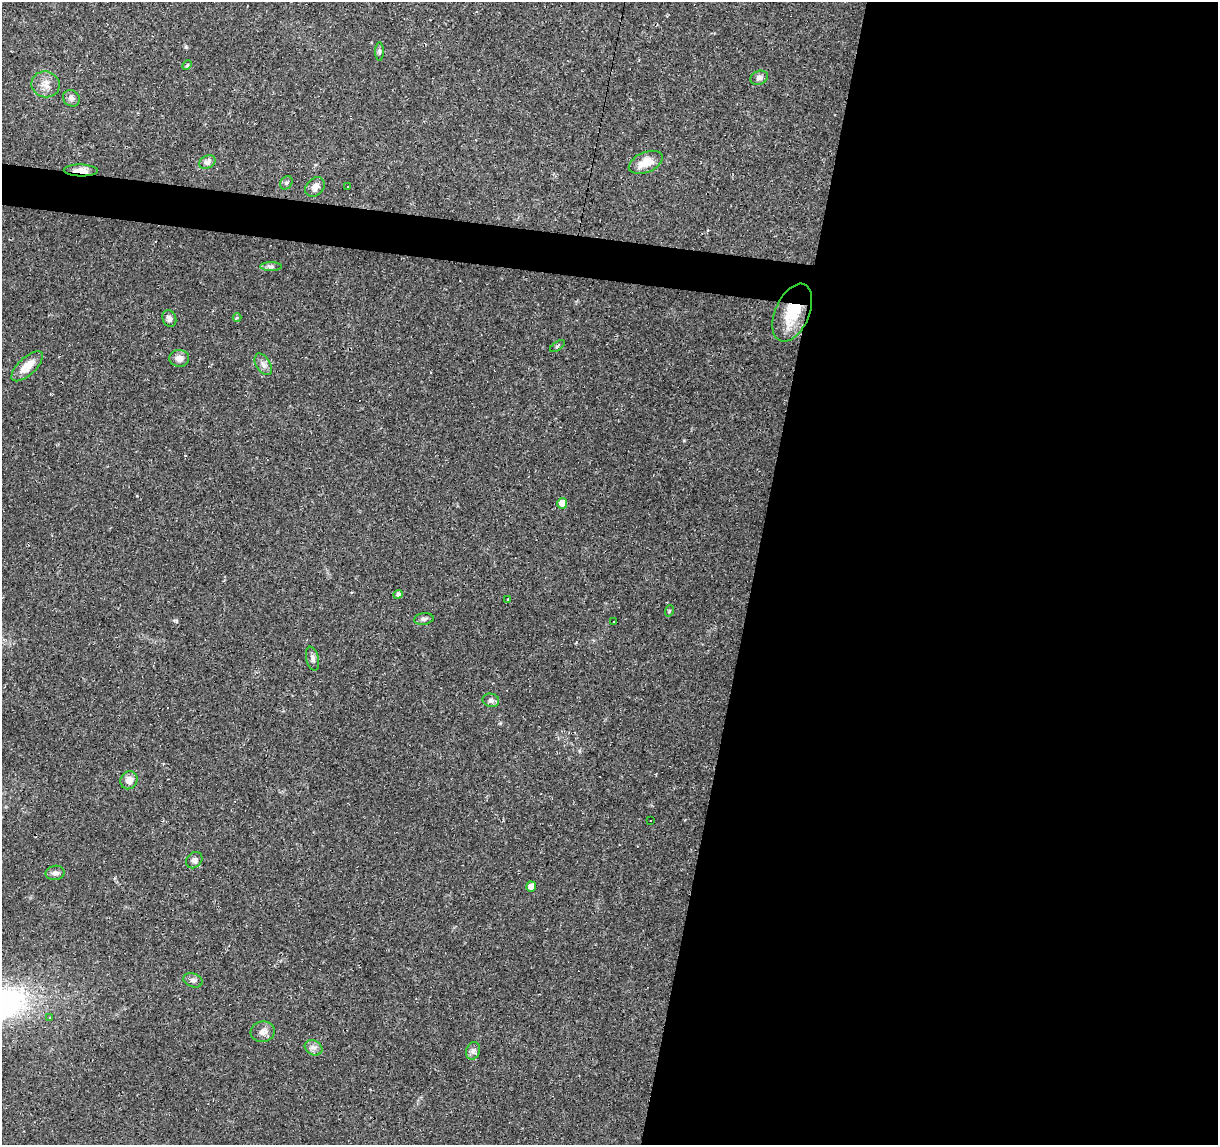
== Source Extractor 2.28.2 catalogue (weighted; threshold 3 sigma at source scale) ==
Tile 12 of 4 x 4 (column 4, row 3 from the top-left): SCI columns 3654-4869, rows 1426-2568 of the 4869 x 5077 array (HDU 1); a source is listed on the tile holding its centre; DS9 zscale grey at full resolution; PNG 1220 x 1147 px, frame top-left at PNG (2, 2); each listed source drawn as its Kron ellipse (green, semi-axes under 4 px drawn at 4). Shown black and unused: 41% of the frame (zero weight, under 2 of 3 exposures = <1% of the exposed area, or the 3 px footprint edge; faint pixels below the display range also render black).
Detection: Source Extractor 2.28.2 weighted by HDU 2 'WHT'; one run over the whole footprint, this tile lists its part. Background 0.0556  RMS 0.0046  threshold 0.0207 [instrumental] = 3 sigma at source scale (4.5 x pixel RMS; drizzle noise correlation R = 1.50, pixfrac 1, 0.0396/0.0396 arcsec/px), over >= 5 px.
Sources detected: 53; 16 cosmic-ray / hot-pixel residue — neither listed nor drawn; the other 37 listed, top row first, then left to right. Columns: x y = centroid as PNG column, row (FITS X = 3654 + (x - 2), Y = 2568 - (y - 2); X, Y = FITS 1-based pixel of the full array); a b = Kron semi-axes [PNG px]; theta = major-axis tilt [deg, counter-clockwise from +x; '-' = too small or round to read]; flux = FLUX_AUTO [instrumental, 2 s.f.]
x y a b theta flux
379 52 9 4 90 0.9
187 65 6 3 45 0.5
759 78 9 6 20 1.8
46 84 14 12 -18 4.4
71 98 9 8 - 1.9
207 162 8 6 26 2.3
646 162 18 10 23 6.8
81 170 17 6 -1 4.7
286 183 7 5 57 0.96
315 187 11 8 45 3.1
348 187 3 3 - 0.58
271 266 11 4 0 1.2
792 313 31 17 66 16
237 318 4 3 - 0.42
169 319 8 6 -68 1.8
557 346 8 3 34 0.57
179 358 10 8 -3 3
263 364 12 7 -57 2.1
27 366 20 8 43 6.7
562 503 5 5 - 4.9
398 594 4 4 - 1.2
508 599 3 3 - 0.96
669 611 6 3 72 0.47
424 619 10 6 7 1.3
613 622 3 2 - 0.76
313 659 12 6 -78 1.9
491 700 8 6 -12 1.5
129 780 9 8 - 3.6
650 820 2 2 - 0.49
194 860 9 7 46 1.5
55 873 9 7 10 1.7
531 887 5 5 - 3.5
193 980 10 7 -17 1.5
49 1017 3 3 - 0.96
263 1032 12 10 7 2.8
314 1048 9 7 -30 2
473 1051 9 6 73 1.7
Overlapping masked pixels (flux is a lower limit): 2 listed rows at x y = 81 170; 792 313
Unlisted compact peaks at least as high as the median listed source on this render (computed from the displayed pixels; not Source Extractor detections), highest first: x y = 176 621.